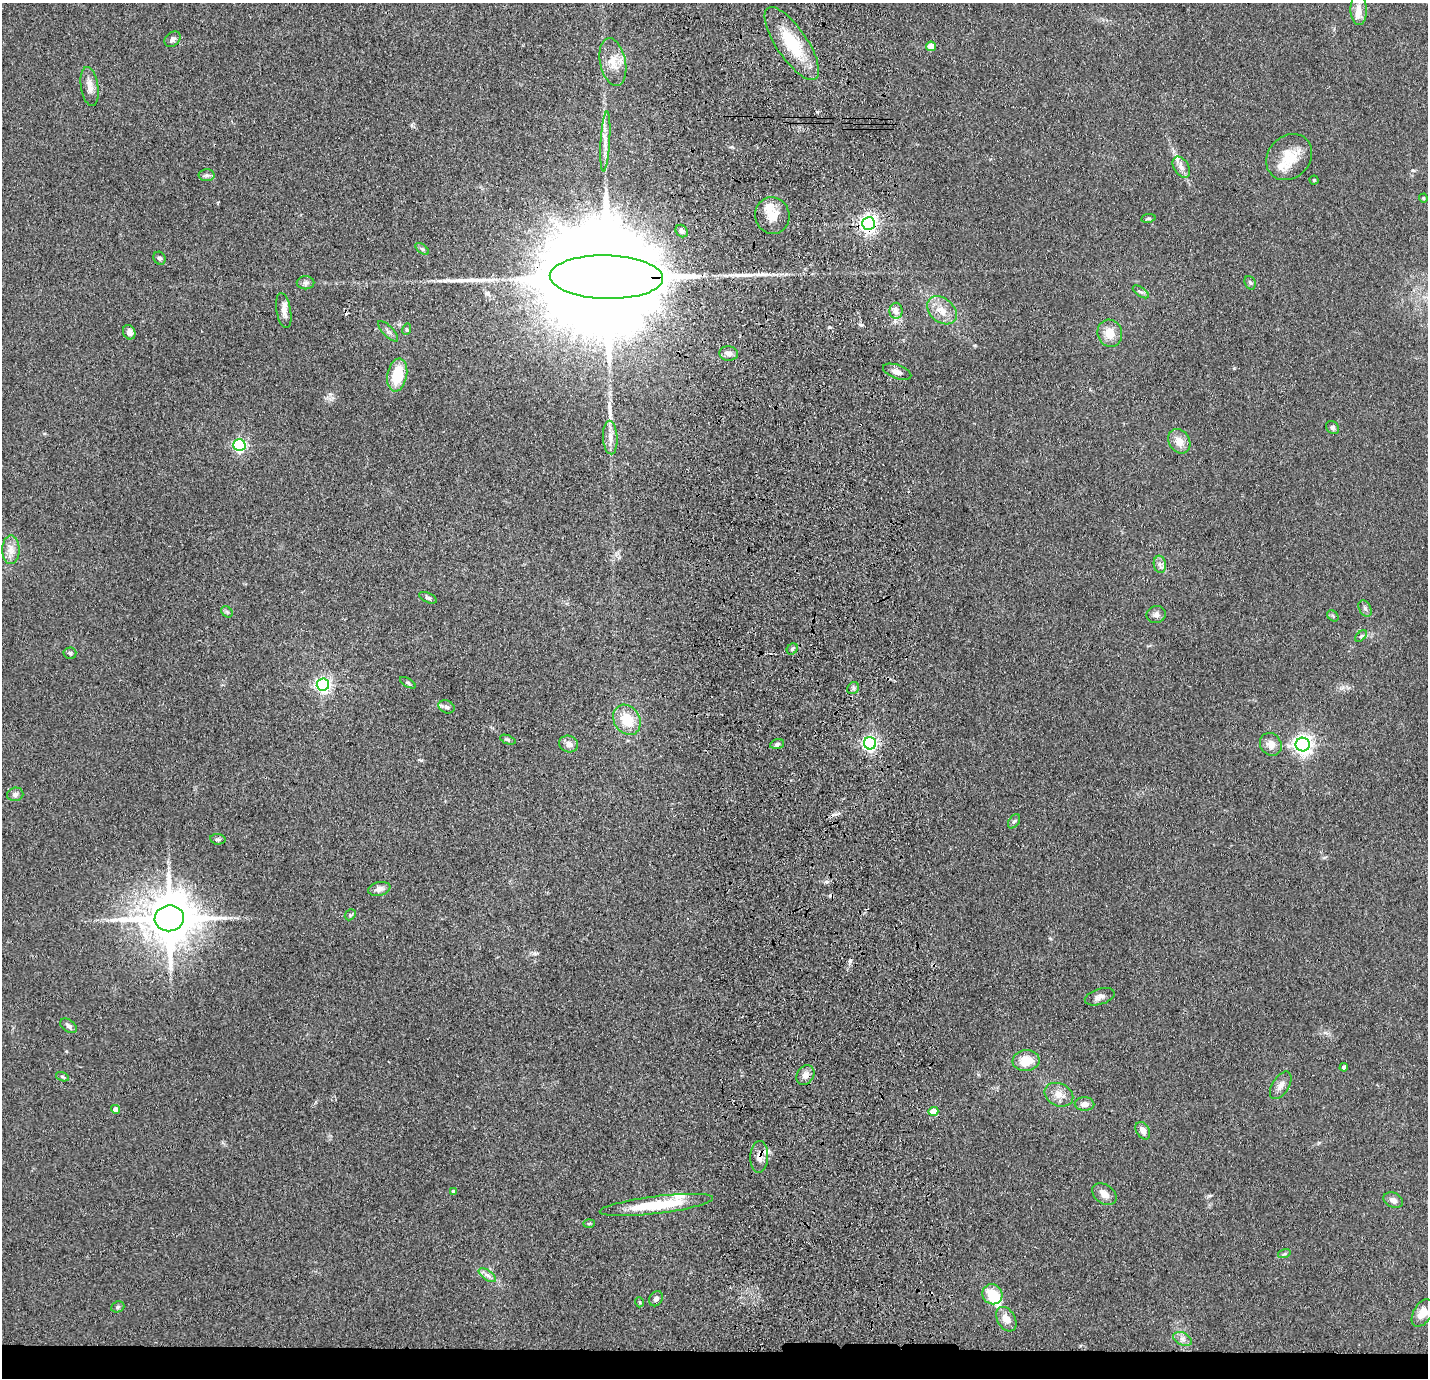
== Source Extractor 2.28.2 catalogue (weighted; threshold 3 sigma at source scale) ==
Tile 8 of 3 x 3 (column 2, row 3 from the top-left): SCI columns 1541-2966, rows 98-1473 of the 4506 x 4324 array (HDU 1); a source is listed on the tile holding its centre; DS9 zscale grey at full resolution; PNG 1430 x 1380 px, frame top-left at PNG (2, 3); each listed source drawn as its Kron ellipse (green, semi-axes under 4 px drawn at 4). Shown black and unused: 2% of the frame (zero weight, under 3 of 4 exposures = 6% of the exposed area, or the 3 px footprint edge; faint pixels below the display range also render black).
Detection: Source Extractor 2.28.2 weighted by HDU 2 'WHT'; one run over the whole footprint, this tile lists its part. Background 0.0671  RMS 0.0078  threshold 0.0351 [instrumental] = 3 sigma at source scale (4.5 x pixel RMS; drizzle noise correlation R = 1.50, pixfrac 1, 0.05/0.05 arcsec/px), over >= 5 px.
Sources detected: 103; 1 inside a brighter object's white glare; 4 cosmic-ray / hot-pixel residue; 2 long thin detections or spike segments (spike, bleed or trail) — neither listed nor drawn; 6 inside a brighter listed object's ellipse — not listed separately; the other 90 listed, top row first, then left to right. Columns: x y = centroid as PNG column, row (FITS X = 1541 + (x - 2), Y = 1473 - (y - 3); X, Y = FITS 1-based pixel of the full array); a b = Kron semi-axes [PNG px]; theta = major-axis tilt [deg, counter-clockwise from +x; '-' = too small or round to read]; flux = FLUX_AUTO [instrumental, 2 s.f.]
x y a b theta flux
1359 9 16 8 -89 6.3
173 39 9 6 40 2.6
792 44 43 15 -56 39
931 46 5 4 - 16
613 62 24 13 -78 13
90 87 20 8 -81 6.4
605 141 30 4 87 7.4
1289 157 25 21 45 21
1181 167 11 7 -58 4.5
207 175 8 6 -1 2.2
1314 180 4 4 - 1.1
1423 198 4 4 - 0.8
772 216 18 17 - 13
1148 218 7 4 8 1.3
869 224 6 6 - 340
682 231 7 5 -47 3.1
422 249 8 4 -36 1.3
160 258 7 5 -56 1.9
606 277 57 22 -1 55000
305 283 9 6 1 2.3
1250 283 7 5 -68 1.4
1141 292 9 4 -34 1.8
942 310 17 12 -40 11
284 311 17 7 -80 5.5
896 311 8 6 90 3.1
407 329 6 4 72 1
388 331 13 5 -46 2.5
129 332 7 6 - 3.8
1110 333 14 12 -73 11
729 353 9 7 -6 3.7
897 372 15 7 -20 4.3
397 375 16 9 79 27
1332 427 7 6 - 1.7
610 437 17 7 -87 5.9
1179 441 13 10 -57 8.2
239 445 6 6 - 140
11 550 14 9 89 6.3
1160 564 9 6 -82 2.8
428 598 9 4 -24 1.7
1365 608 9 5 -63 2
227 612 6 5 - 1.4
1156 615 10 8 12 3
1333 616 6 5 - 1.3
1361 636 7 4 44 1.2
792 649 6 5 - 1.6
70 653 6 5 - 1.9
408 683 9 3 -30 1.2
323 684 6 6 - 230
853 688 6 5 - 1.8
447 707 8 6 -22 2.3
627 720 16 13 -58 20
508 740 8 4 -21 1.3
870 743 6 6 - 210
569 744 9 8 - 4.6
777 744 7 4 16 1.9
1271 744 12 10 -54 7.3
1303 745 7 7 - 370
15 794 8 6 17 2.8
1014 821 8 5 53 1.8
218 839 7 5 -6 1.8
379 889 11 7 12 3.7
350 915 6 4 46 1.2
169 918 14 13 - 3900
1100 997 15 7 17 4.1
69 1026 9 6 -35 2.5
1026 1061 13 10 7 15
1344 1067 4 4 - 3.5
805 1075 10 8 56 5.4
62 1077 7 4 -20 1.1
1281 1085 15 8 58 4.8
1059 1095 15 11 -24 8.2
1085 1104 10 7 0 4.9
115 1109 4 4 - 5.2
933 1111 5 4 - 14
1143 1131 9 6 -61 4.6
759 1157 16 9 87 5.7
454 1191 4 3 - 1.6
1104 1194 13 9 -36 5.9
1393 1200 10 7 -25 4
656 1205 57 9 7 38
589 1223 5 3 - 0.97
1284 1254 6 4 17 1.2
487 1275 10 5 -35 3
992 1294 10 9 - 17
656 1299 8 6 59 2.4
639 1302 5 3 - 0.8
118 1307 7 5 22 1.6
1423 1313 15 9 59 9.3
1006 1319 13 9 -58 7.7
1183 1339 10 6 -27 3.3
Overlapping masked pixels (flux is a lower limit): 4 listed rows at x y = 869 224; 606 277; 933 1111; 759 1157
Unlisted compact peaks at least as high as the median listed source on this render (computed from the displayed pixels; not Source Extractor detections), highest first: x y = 861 325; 829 327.